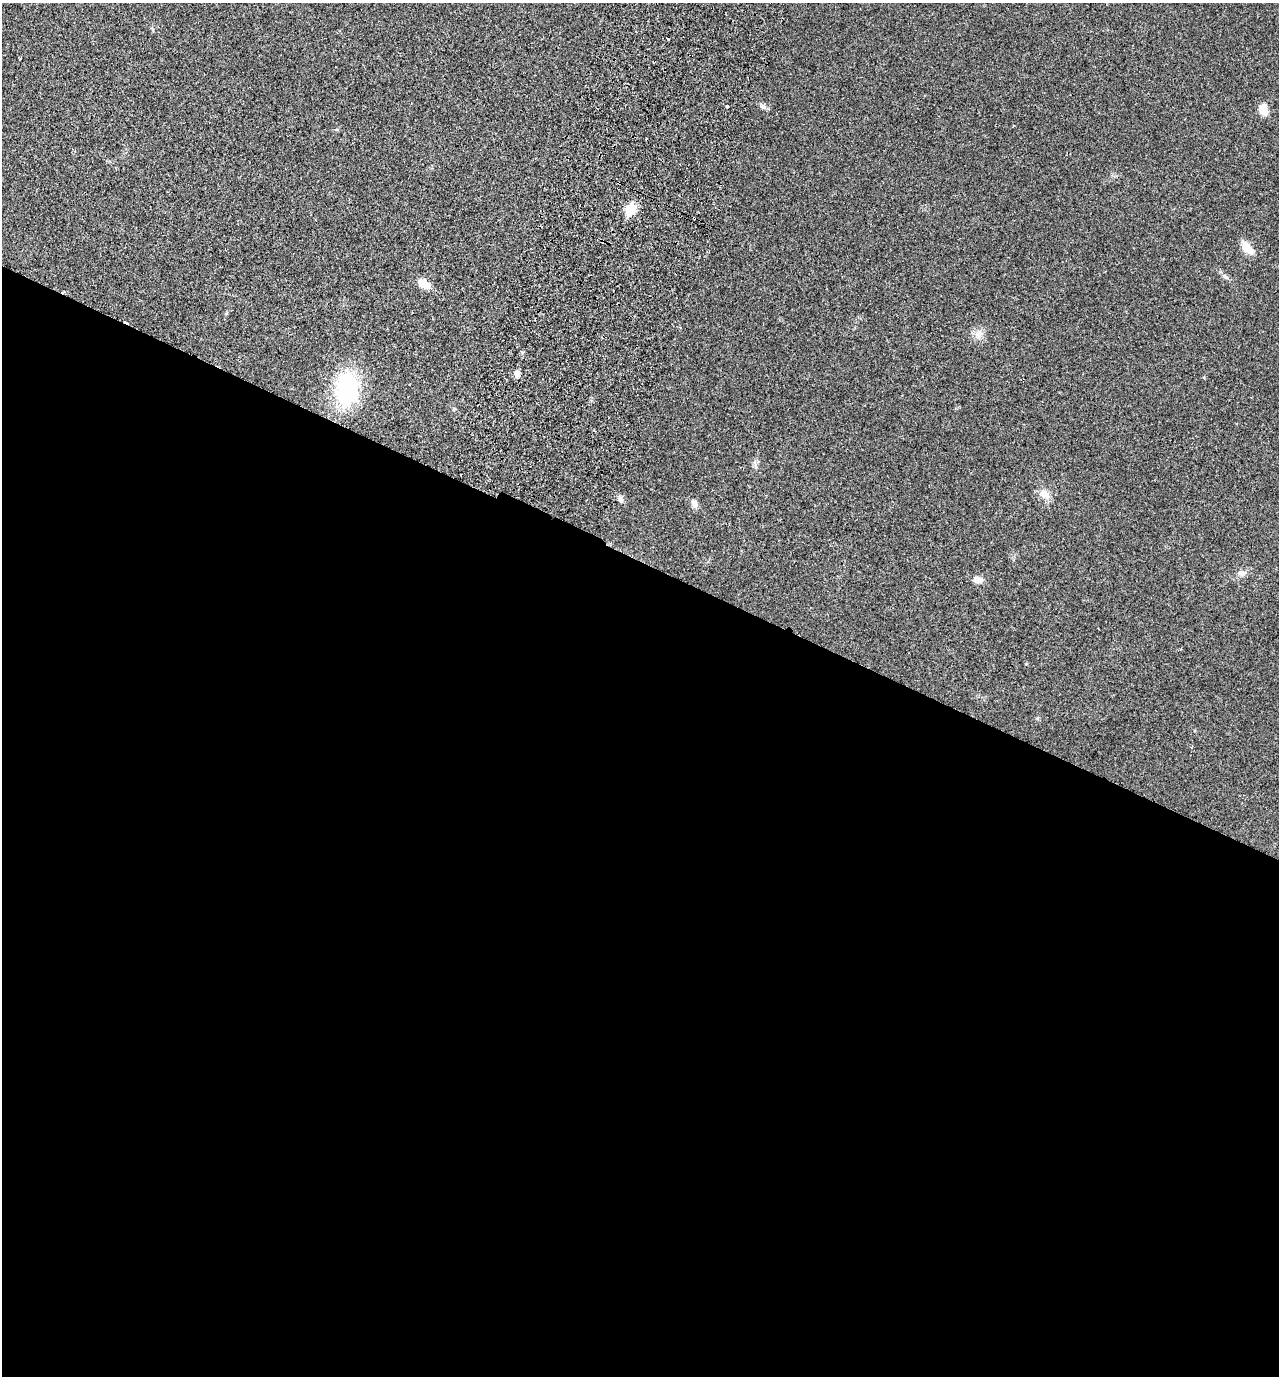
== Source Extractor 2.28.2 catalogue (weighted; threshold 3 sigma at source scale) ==
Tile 14 of 4 x 4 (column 2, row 4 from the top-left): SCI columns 1602-2878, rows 27-1400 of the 5624 x 5552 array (HDU 1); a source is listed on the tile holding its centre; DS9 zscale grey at full resolution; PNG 1281 x 1378 px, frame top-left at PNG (2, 3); no overlay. Shown black and unused: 59% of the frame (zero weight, under 2 of 3 exposures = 3% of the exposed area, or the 3 px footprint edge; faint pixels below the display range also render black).
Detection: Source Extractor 2.28.2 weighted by HDU 2 'WHT'; one run over the whole footprint, this tile lists its part. Background 0.0204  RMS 0.0053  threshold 0.024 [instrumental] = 3 sigma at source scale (4.5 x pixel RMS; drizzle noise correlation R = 1.50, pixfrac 1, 0.05/0.05 arcsec/px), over >= 5 px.
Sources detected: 23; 6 cosmic-ray / hot-pixel residue — not listed; the other 17 listed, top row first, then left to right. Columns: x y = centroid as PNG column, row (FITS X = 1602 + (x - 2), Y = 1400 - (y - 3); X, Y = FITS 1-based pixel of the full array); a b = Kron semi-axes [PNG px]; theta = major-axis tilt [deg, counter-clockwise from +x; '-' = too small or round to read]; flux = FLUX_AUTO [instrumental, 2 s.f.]
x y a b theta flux
727 106 3 3 - 1.7
763 106 9 6 -37 1.8
1264 109 13 9 -77 5.9
631 209 7 6 - 32
694 218 4 2 - 0.55
1247 248 19 10 -53 5.7
1225 277 10 4 -27 1.3
423 284 14 9 -32 6.3
979 334 14 9 58 3.9
517 374 8 6 -80 2.5
1204 378 4 3 - 0.46
346 389 36 24 86 52
1044 494 16 11 -30 4.9
620 499 10 7 -65 1.7
694 504 12 7 -72 2.6
1242 573 10 8 -2 2.7
978 580 12 8 -8 3.1
Overlapping masked pixels (flux is a lower limit): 1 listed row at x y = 694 218